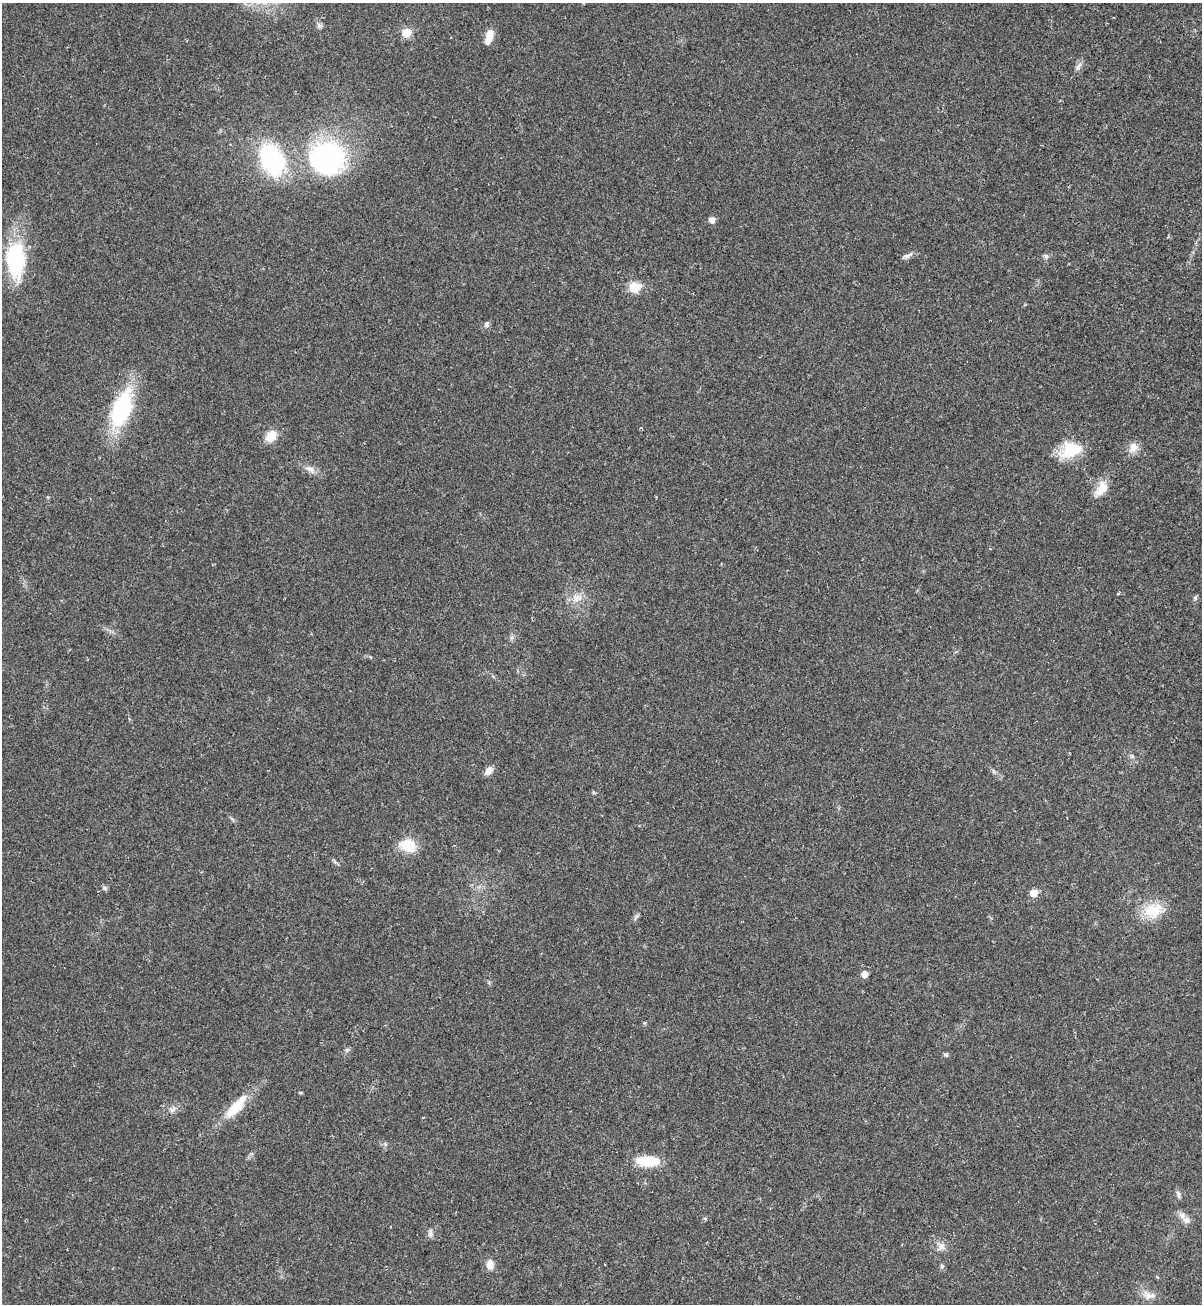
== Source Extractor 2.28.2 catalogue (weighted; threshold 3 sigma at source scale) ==
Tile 6 of 4 x 4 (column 2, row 2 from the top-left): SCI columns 1401-2600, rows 2642-3943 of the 5295 x 5264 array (HDU 1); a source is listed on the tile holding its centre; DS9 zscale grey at full resolution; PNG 1204 x 1306 px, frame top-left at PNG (2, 3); no overlay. Shown black and unused: <1% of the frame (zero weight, under 2 of 3 exposures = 2% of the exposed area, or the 3 px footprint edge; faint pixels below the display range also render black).
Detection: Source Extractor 2.28.2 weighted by HDU 2 'WHT'; one run over the whole footprint, this tile lists its part. Background 0.0204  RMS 0.0038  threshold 0.0172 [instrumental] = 3 sigma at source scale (4.5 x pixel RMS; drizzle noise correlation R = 1.50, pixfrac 1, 0.05/0.05 arcsec/px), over >= 5 px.
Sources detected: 44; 3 inside a brighter listed object's ellipse — not listed separately; the other 41 listed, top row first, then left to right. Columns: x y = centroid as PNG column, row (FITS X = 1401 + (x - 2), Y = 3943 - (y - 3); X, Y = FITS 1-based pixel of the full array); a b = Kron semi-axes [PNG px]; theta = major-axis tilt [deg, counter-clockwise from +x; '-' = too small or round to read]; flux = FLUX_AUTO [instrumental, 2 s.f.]
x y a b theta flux
319 26 8 6 24 0.94
407 32 10 9 - 4.2
489 35 13 9 83 3.4
1078 66 11 5 48 1.2
326 158 37 33 -5 62
272 160 29 18 -64 49
712 220 6 5 - 2.5
907 256 14 6 17 1.5
1046 256 7 6 - 0.87
15 260 45 22 -88 26
634 287 6 6 - 16
486 324 8 6 64 1
121 409 37 17 71 38
271 436 14 10 49 5.3
1133 447 15 11 49 3.1
1071 449 25 17 17 13
310 469 14 7 -23 2.3
1104 488 22 12 -68 4.4
1118 594 4 3 - 0.42
577 598 15 8 24 3.1
512 637 7 4 88 0.78
489 770 10 7 51 2.6
408 846 20 15 -24 8.5
334 861 7 4 -70 0.58
105 888 6 5 - 0.68
1033 893 6 6 - 5.4
1153 910 25 20 18 10
637 916 7 5 36 0.78
864 974 5 5 - 3
347 1050 6 5 - 0.77
946 1055 7 5 -16 0.63
300 1092 5 3 - 0.42
236 1107 37 12 47 11
172 1110 7 6 - 1.2
648 1161 25 10 -2 12
1178 1194 12 4 -74 0.99
1186 1220 10 8 -13 2.1
430 1234 9 7 77 1.3
941 1246 11 9 -43 2.3
490 1264 13 9 -83 2.6
1148 1295 16 9 -56 3.1